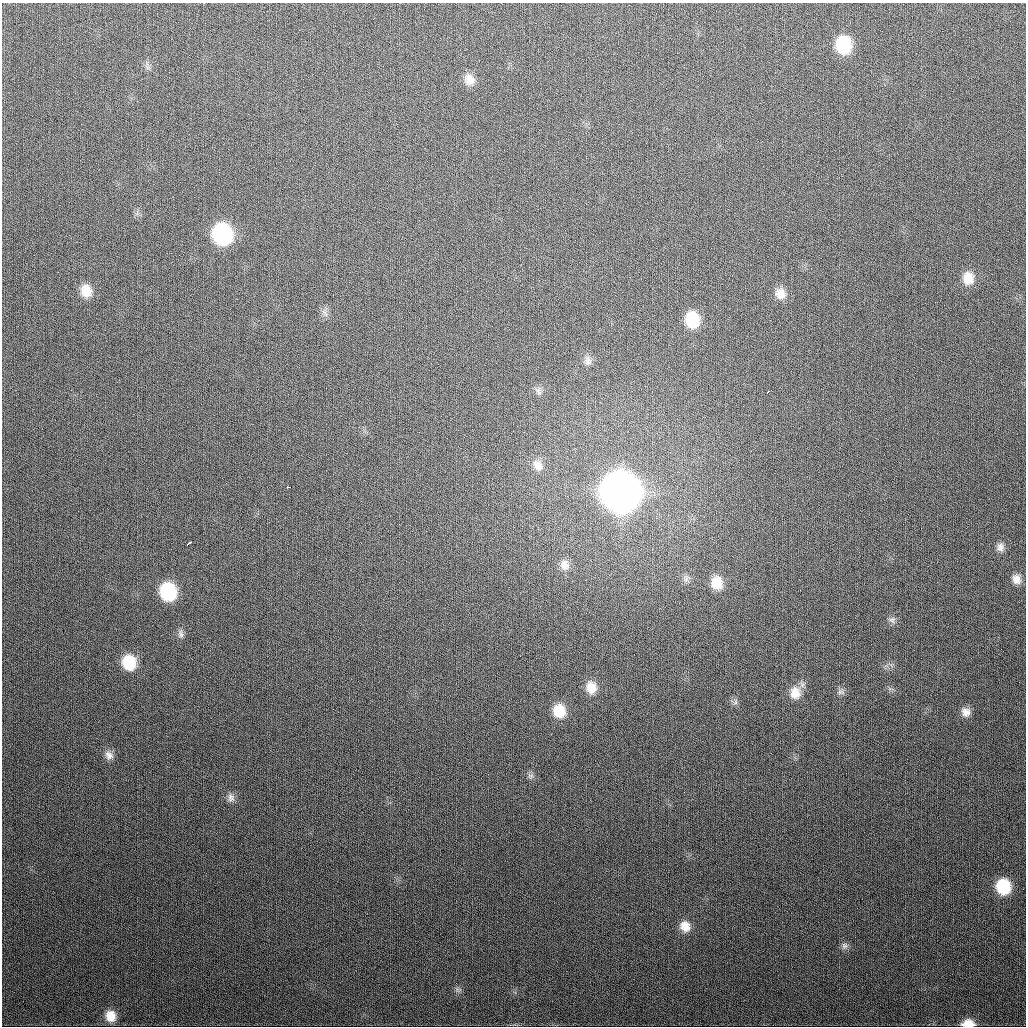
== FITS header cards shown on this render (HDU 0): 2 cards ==
NAXIS1  =                 1024
NAXIS2  =                 1024

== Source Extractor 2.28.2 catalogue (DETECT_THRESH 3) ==
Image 1024 x 1024 px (HDU 0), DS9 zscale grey, 1 PNG px = 1 image px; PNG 1028 x 1028 px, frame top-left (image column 1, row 1024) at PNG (2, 3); no overlay
Background 341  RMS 13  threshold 38.8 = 3 sigma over >= 5 px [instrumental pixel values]
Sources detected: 39; all 39 listed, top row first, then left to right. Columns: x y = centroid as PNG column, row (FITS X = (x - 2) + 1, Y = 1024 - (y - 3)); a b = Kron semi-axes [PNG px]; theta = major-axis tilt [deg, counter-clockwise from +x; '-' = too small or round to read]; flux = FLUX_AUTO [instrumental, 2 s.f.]
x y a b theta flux
843 45 15 12 -83 4.8e+04
147 67 8 4 -45 2.0e+03
469 80 14 11 -73 8.7e+03
222 234 15 13 -72 1.2e+05
968 278 15 13 -85 1.4e+04
86 291 14 12 -69 1.4e+04
780 294 15 13 -68 1.0e+04
324 312 12 5 -49 3.0e+03
692 320 15 12 -77 3.3e+04
588 360 14 9 -68 5.0e+03
539 391 10 8 -74 3.8e+03
768 392 3 3 - 2.3e+03
538 465 15 11 -49 7.7e+03
289 487 5 2 - 4.1e+03
620 492 17 16 - 2.7e+06
188 543 6 3 42 3.8e+03
1000 547 12 10 89 5.0e+03
565 565 15 11 -69 7.4e+03
686 579 9 7 89 3.4e+03
1016 579 12 10 -74 7.1e+03
717 583 14 12 -78 1.6e+04
168 592 14 12 -72 6.7e+04
892 620 9 8 - 3.4e+03
181 634 12 7 -75 3.5e+03
129 662 14 13 - 3.2e+04
591 688 14 12 -78 1.2e+04
841 692 11 6 -6 2.9e+03
795 693 17 14 -84 1.3e+04
735 702 7 5 60 2.4e+03
559 711 14 13 - 2.2e+04
966 712 12 11 - 6.7e+03
109 755 12 10 -58 5.7e+03
530 776 9 6 -1 2.5e+03
231 798 12 9 -71 4.8e+03
1003 887 13 12 - 4.0e+04
685 926 14 12 -57 1.1e+04
844 946 10 8 -74 3.5e+03
110 1016 12 11 - 1.2e+04
968 1024 12 7 1 1.4e+04
At the frame edge (FLAGS 8, measured only in part): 1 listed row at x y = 968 1024